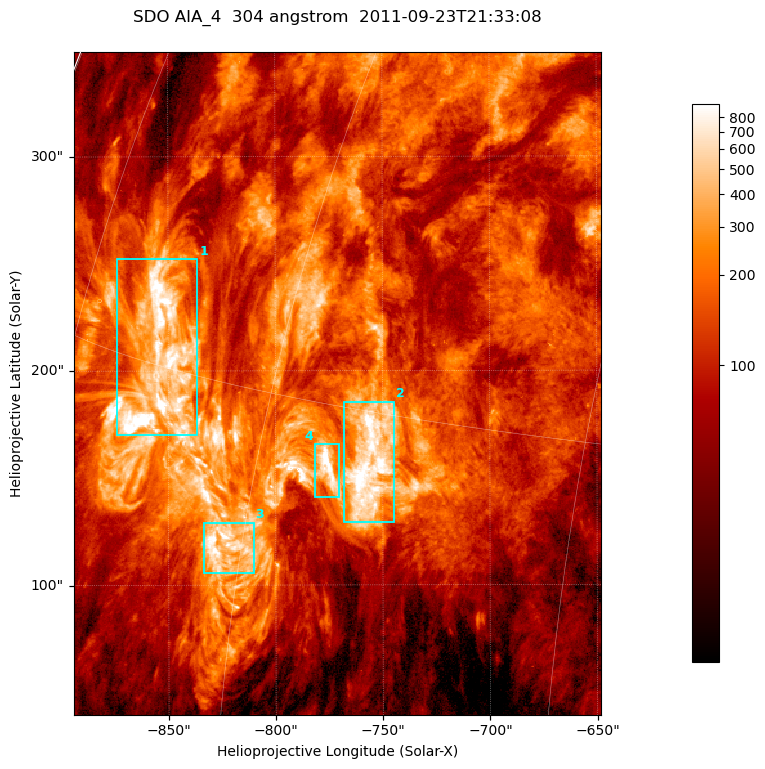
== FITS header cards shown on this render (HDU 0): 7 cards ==
TELESCOP= 'SDO     '           /
INSTRUME= 'AIA_4   '           /
WAVELNTH=                  304 /
WAVEUNIT= 'angstrom'           /
DATE-OBS= '2011-09-23T21:33:08.13' /
CTYPE1  = 'HPLN-TAN'           /
CTYPE2  = 'HPLT-TAN'           /

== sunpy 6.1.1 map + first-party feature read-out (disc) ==
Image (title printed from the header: SDO AIA_4  304 angstrom  2011-09-23T21:33:08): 410 x 515 px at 0.6 arcsec/px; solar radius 957 arcsec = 1594 px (partial field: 2.6% of the solar disc is inside the frame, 100% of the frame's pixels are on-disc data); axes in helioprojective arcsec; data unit not stated in the header (colour bar unlabelled)
Pointing: header CRPIX1/2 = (2058.21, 2041.36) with CRVAL1/2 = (0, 0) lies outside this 410 x 515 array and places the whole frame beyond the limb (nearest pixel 1.41 R_sun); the SolarSoft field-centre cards XCEN/YCEN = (-771.1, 194.1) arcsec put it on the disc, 1308 arcsec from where CRPIX/CRVAL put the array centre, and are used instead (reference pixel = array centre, CRVAL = XCEN/YCEN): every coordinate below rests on XCEN/YCEN
Orientation: roll -0.132 deg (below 1 deg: not rotated)
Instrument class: DISC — disc imager (sunpy class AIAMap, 304 A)
Bright regions (active regions / flare kernels): reference = the on-disc median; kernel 3 px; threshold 5 sigma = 377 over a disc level ~115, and >= 1.15x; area >= 211 px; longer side >= 5 px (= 3 arcsec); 4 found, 4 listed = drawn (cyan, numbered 1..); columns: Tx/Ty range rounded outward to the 2 arcsec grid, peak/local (2 s.f.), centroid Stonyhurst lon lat
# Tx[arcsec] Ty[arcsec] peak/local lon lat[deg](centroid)
1 -874..-836 170..252 15 -67 +15
2 -768..-744 128..186 9.7 -54 +13
3 -834..-810 104..130 9.2 -61 +11
4 -782..-770 140..166 13 -56 +13